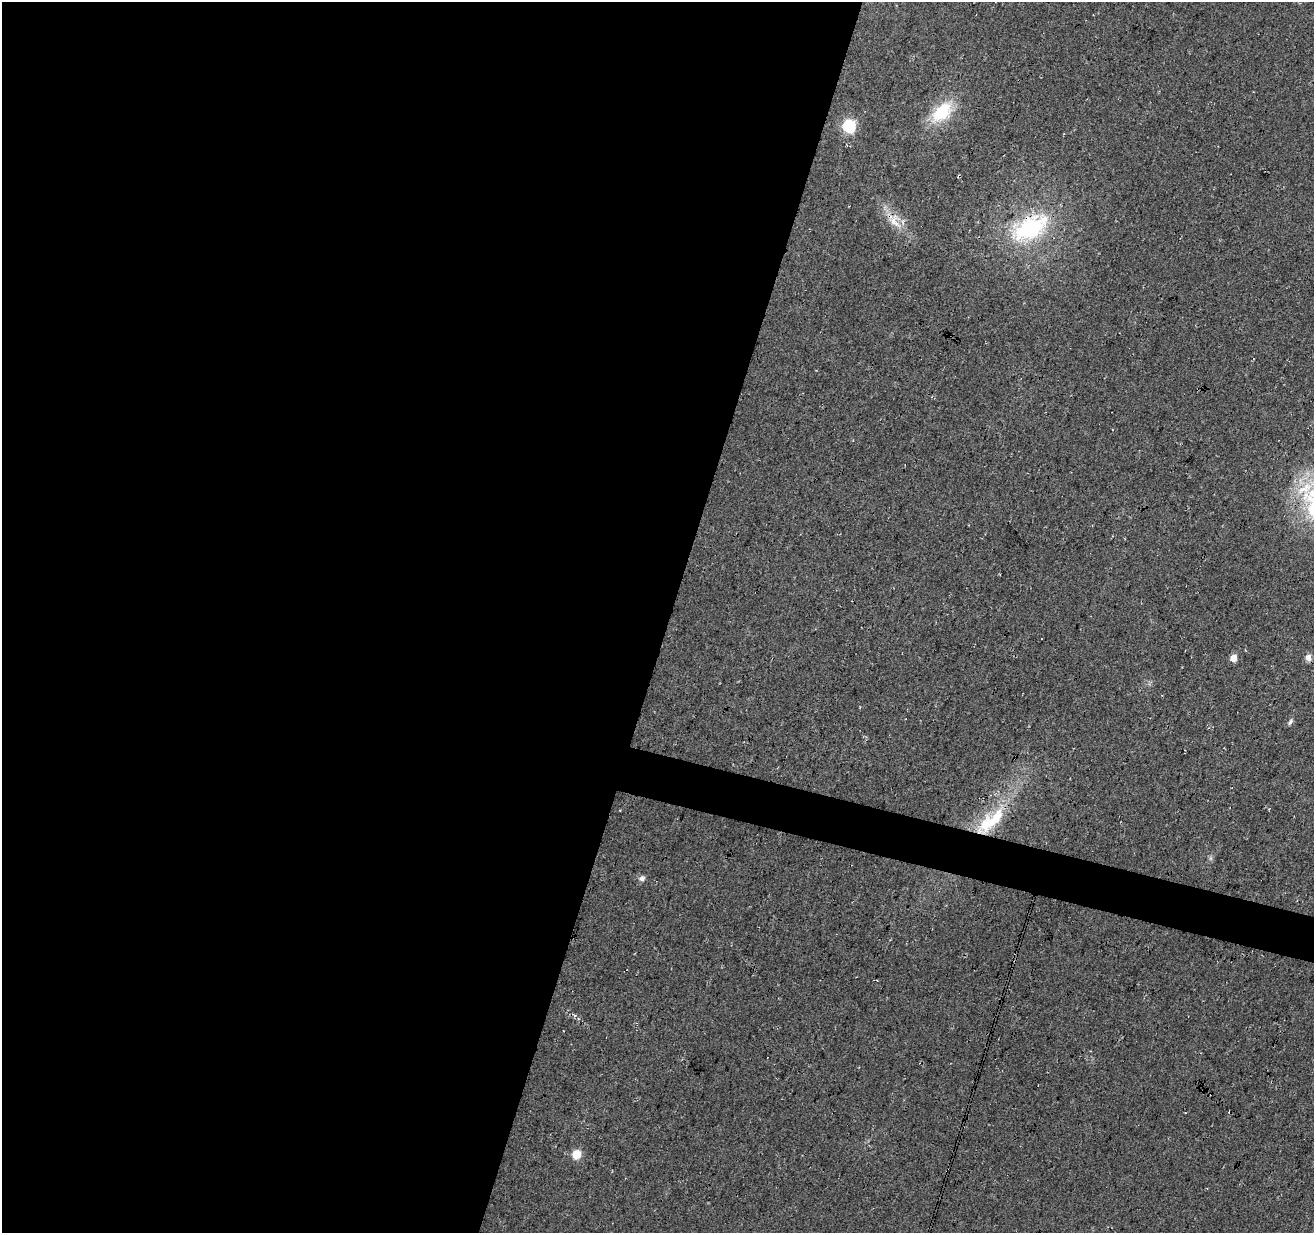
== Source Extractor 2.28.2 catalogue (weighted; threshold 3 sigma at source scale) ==
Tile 5 of 4 x 4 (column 1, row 2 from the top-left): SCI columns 10-1321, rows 2746-3976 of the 5258 x 5429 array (HDU 1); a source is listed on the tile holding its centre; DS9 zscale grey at full resolution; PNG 1316 x 1235 px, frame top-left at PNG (2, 2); no overlay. Shown black and unused: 53% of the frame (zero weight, under 3 of 4 exposures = <1% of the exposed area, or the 3 px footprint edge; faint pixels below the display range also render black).
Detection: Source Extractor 2.28.2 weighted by HDU 2 'WHT'; one run over the whole footprint, this tile lists its part. Background 0.0339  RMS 0.0092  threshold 0.0414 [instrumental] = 3 sigma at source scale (4.5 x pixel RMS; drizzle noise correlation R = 1.50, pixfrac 1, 0.0396/0.0396 arcsec/px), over >= 5 px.
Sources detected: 11; all 11 listed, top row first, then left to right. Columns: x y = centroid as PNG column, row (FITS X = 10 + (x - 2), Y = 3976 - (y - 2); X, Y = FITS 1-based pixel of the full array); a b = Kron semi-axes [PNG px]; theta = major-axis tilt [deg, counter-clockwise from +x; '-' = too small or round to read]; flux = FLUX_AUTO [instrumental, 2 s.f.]
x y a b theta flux
942 112 28 16 45 41
849 126 6 6 - 140
895 221 24 15 -73 17
1030 228 38 21 29 100
1233 658 5 4 - 15
1308 658 9 7 -82 4.5
1290 721 10 4 58 2.2
990 821 52 17 43 55
642 878 8 7 - 3.5
574 1015 6 3 -46 1.5
576 1155 5 5 - 35
Overlapping masked pixels (flux is a lower limit): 2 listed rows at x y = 1030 228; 990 821